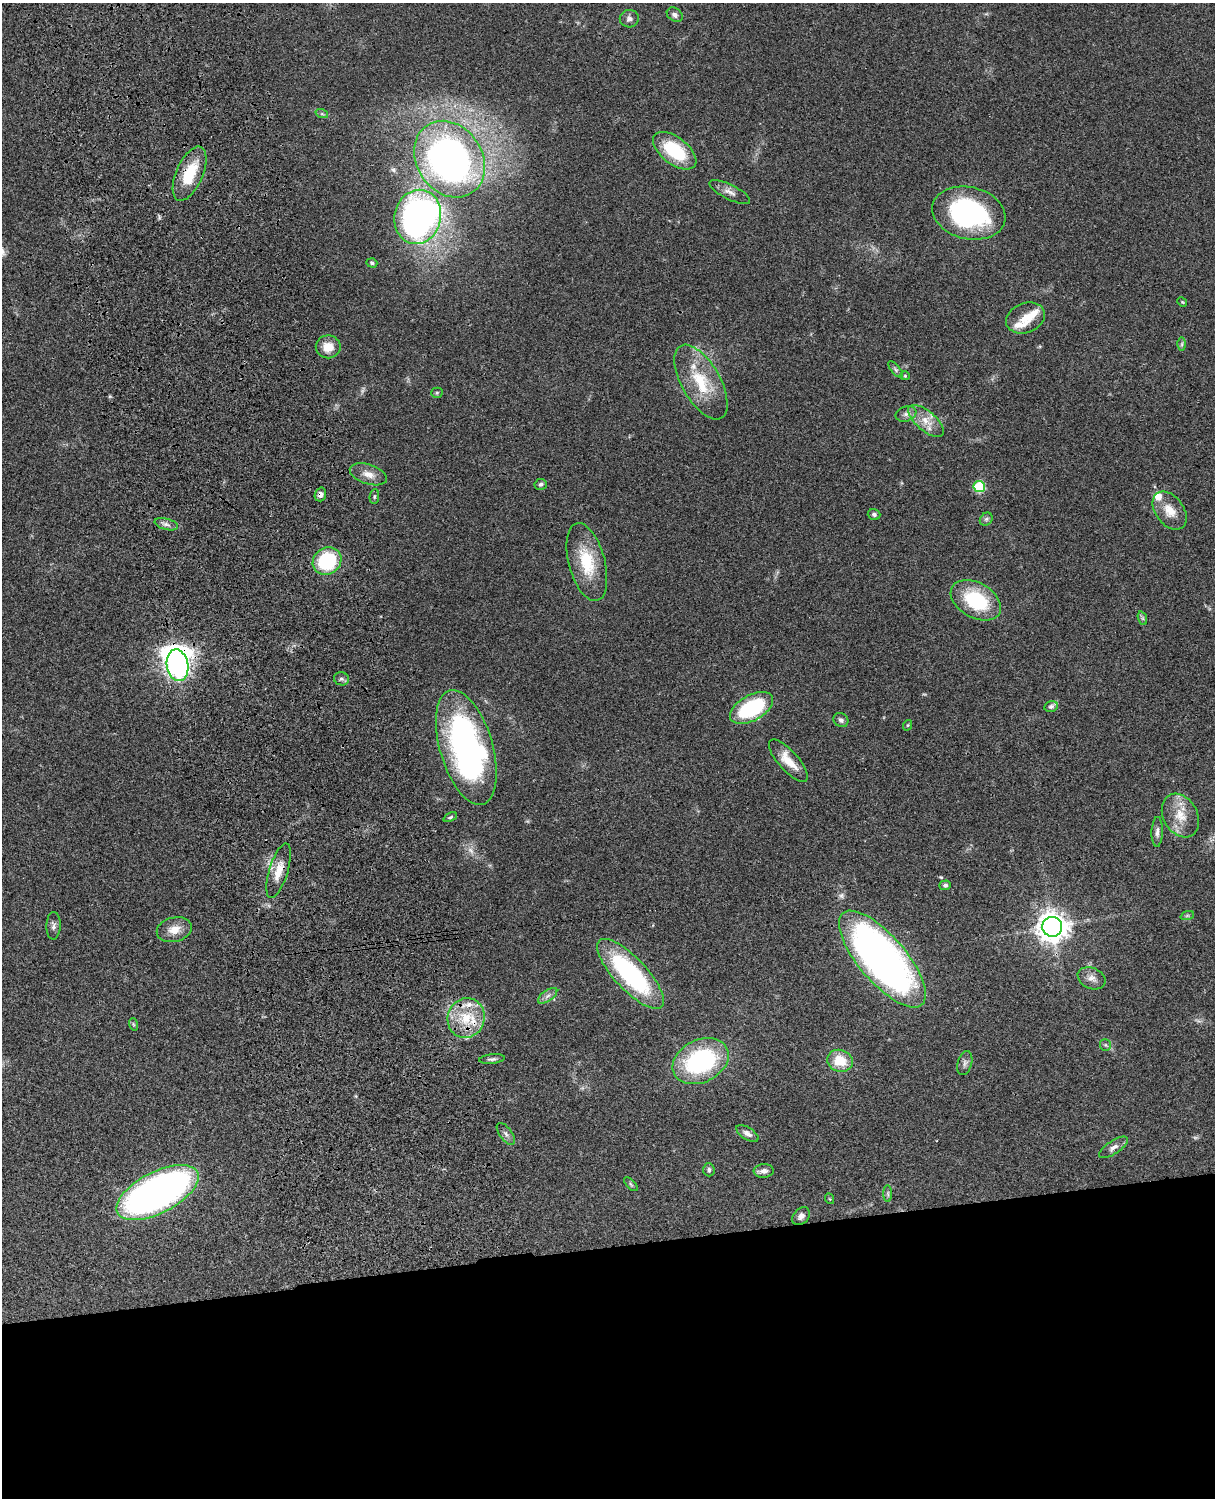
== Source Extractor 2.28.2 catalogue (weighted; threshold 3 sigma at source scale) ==
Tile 11 of 4 x 3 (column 3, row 3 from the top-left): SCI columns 2545-3757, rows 277-1772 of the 5087 x 4926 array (HDU 1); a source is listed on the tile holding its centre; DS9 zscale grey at full resolution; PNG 1217 x 1500 px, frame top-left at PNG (2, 3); each listed source drawn as its Kron ellipse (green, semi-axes under 4 px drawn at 4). Shown black and unused: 17% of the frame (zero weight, under 3 of 4 exposures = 6% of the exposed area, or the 3 px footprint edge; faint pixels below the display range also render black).
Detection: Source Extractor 2.28.2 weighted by HDU 2 'WHT'; one run over the whole footprint, this tile lists its part. Background 0.0768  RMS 0.0058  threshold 0.0259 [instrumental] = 3 sigma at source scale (4.5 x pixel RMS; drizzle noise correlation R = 1.50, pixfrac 1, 0.05/0.05 arcsec/px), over >= 5 px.
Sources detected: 80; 2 too faint to see at this stretch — neither listed nor drawn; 7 inside a brighter listed object's ellipse — not listed separately; the other 71 listed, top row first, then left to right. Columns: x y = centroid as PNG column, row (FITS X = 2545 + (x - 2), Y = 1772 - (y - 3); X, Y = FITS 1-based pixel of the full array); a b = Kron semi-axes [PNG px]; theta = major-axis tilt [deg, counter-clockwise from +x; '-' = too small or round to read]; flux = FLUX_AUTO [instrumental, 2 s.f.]
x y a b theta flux
675 15 8 6 -33 2
629 19 9 9 - 2.3
322 114 6 4 -18 0.84
675 151 25 13 -38 31
449 159 40 33 -56 220
190 174 29 13 66 20
730 192 22 7 -26 3.8
969 213 37 26 -13 91
418 217 27 23 76 210
372 263 5 4 - 1.3
1182 302 5 4 - 0.6
1025 318 20 14 21 9.6
1182 344 6 4 89 0.94
328 347 12 11 - 8.3
896 370 10 4 -50 1.2
905 376 5 4 - 0.65
701 382 41 19 -60 26
437 393 5 5 - 0.74
906 414 10 7 19 2.5
926 421 22 10 -40 8.3
368 474 19 9 -18 5.7
541 484 6 5 - 1.1
979 486 5 5 - 37
320 494 7 5 73 2.5
374 497 7 4 84 0.93
1170 511 21 14 -53 8.9
874 514 6 5 - 1.4
986 519 7 5 46 1.3
166 524 12 5 -15 2.2
327 561 15 13 37 37
587 562 40 18 -75 24
976 600 27 17 -30 35
1142 618 7 4 -71 1
177 665 16 10 -81 450
341 679 7 6 - 1.5
1051 706 7 5 16 1.6
751 708 23 12 28 48
841 720 8 6 -37 1.9
908 725 5 3 - 0.52
466 747 59 26 -74 170
788 761 27 10 -48 10
1180 815 23 17 -61 12
450 817 7 4 25 1
1157 832 15 5 88 2.4
279 871 28 9 73 8.8
945 885 6 5 - 1.3
1187 916 7 4 19 0.95
53 926 13 7 88 2.3
1052 927 10 10 - 710
174 930 18 12 13 7
882 959 60 23 -49 320
631 974 45 16 -47 84
1092 978 14 10 -24 4.1
548 996 11 5 36 2.4
466 1018 20 18 71 19
133 1024 6 4 -71 0.7
1105 1045 6 5 - 0.93
492 1059 13 4 6 1.6
701 1061 29 21 26 71
840 1061 13 11 -17 13
965 1063 12 7 75 2.2
747 1133 12 6 -32 2.5
506 1134 13 6 -53 2.1
1114 1147 16 6 34 3.1
709 1170 6 5 - 1.3
764 1171 10 7 4 2.9
631 1184 9 3 -45 0.82
158 1193 45 20 27 260
888 1194 8 4 -89 1.1
830 1199 5 3 - 0.46
801 1216 10 7 44 2.5
Overlapping masked pixels (flux is a lower limit): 5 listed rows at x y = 190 174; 320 494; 177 665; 279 871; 466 1018
Unlisted compact peaks at least as high as the median listed source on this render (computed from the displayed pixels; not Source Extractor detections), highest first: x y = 941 877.